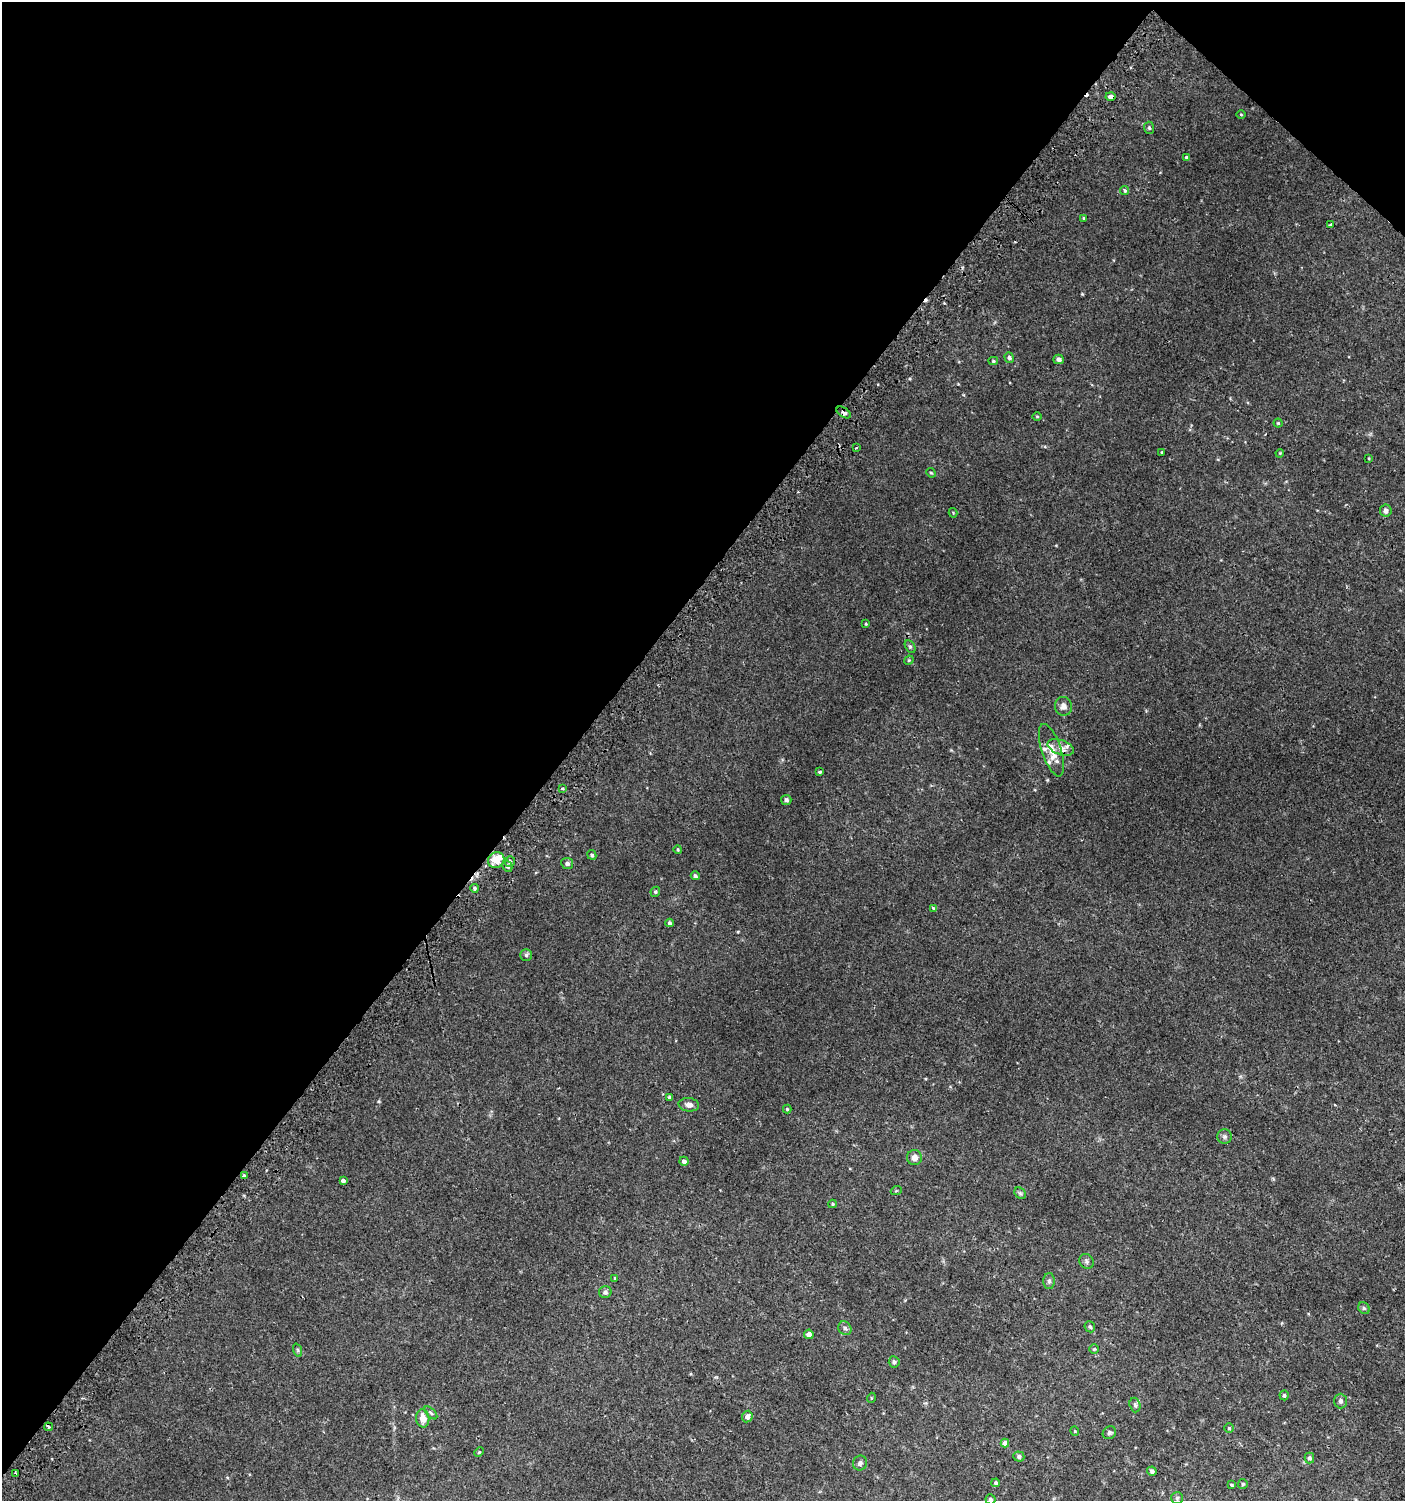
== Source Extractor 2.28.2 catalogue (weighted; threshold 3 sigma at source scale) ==
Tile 2 of 4 x 4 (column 2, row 1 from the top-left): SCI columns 1604-3006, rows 4526-6024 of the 6080 x 6049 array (HDU 1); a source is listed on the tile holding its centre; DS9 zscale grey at full resolution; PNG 1407 x 1503 px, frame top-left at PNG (2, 2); each listed source drawn as its Kron ellipse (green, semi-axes under 4 px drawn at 4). Shown black and unused: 42% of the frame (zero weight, under 2 of 3 exposures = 2% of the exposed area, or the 3 px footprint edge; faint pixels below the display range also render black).
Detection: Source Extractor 2.28.2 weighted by HDU 2 'WHT'; one run over the whole footprint, this tile lists its part. Background 0.00377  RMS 0.0027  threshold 0.0123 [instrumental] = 3 sigma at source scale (4.5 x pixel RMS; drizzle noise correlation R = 1.50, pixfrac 1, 0.0396/0.0396 arcsec/px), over >= 5 px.
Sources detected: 95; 5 cosmic-ray / hot-pixel residue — neither listed nor drawn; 4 inside a brighter listed object's ellipse — not listed separately; the other 86 listed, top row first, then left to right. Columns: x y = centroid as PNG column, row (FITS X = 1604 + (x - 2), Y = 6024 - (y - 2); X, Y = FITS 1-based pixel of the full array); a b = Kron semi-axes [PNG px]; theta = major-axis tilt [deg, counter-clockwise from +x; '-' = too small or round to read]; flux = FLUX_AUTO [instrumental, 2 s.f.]
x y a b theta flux
1110 97 5 4 - 2.4
1241 114 4 3 - 0.24
1149 128 6 5 - 0.47
1186 157 4 3 - 0.32
1125 191 4 3 - 0.51
1083 218 4 3 - 0.21
1331 225 3 3 - 0.96
1009 358 5 4 - 0.63
1058 359 5 5 - 0.83
993 361 5 4 - 0.33
844 412 8 4 -33 0.82
1037 416 5 3 - 0.25
1278 423 4 4 - 0.31
856 448 3 2 - 0.22
1162 452 3 2 - 0.24
1280 453 4 3 - 0.21
1369 458 4 3 - 0.19
931 473 5 4 - 0.3
1386 511 6 5 - 0.83
953 513 5 3 - 0.21
866 624 4 3 - 0.23
910 647 7 5 -62 0.5
909 660 5 4 - 0.26
1063 706 9 8 - 1.4
1061 747 13 7 -20 1.8
1051 750 27 9 -72 4.4
820 772 3 3 - 0.32
562 789 4 3 - 0.29
786 800 5 5 - 0.73
678 849 4 3 - 0.28
592 855 5 4 - 0.48
496 860 8 7 - 4.7
510 861 5 5 - 0.63
567 863 6 5 - 0.76
507 866 6 5 - 0.71
695 876 4 4 - 0.59
474 888 4 4 - 0.52
655 892 5 4 - 0.4
934 908 4 3 - 0.47
670 923 4 4 - 0.6
526 955 6 6 - 0.45
669 1097 4 4 - 0.47
689 1105 10 6 -6 1.4
787 1109 4 4 - 0.32
1225 1137 7 7 - 0.68
914 1158 7 7 - 1.4
684 1161 4 4 - 0.91
244 1176 4 3 - 1.4
343 1181 4 3 - 4.1
896 1191 5 3 - 0.24
1020 1193 6 5 - 0.51
833 1204 4 4 - 0.29
1086 1261 8 7 - 0.61
615 1278 4 4 - 0.31
1049 1281 8 5 -89 0.63
605 1292 6 6 - 0.67
1364 1308 6 5 - 0.5
1090 1327 6 5 - 0.5
845 1328 7 6 - 0.79
809 1334 4 4 - 1.6
1094 1349 5 4 - 0.33
297 1350 7 4 -71 0.39
894 1362 5 5 - 0.58
1284 1395 5 4 - 0.47
871 1398 5 3 - 0.22
1340 1401 7 6 - 0.71
1135 1405 7 5 -74 0.51
431 1413 8 4 -45 0.47
747 1417 6 5 - 1.3
423 1418 9 6 -86 2.5
48 1427 4 3 - 0.66
1229 1428 5 4 - 0.31
1075 1431 4 4 - 0.27
1109 1433 7 6 - 0.59
1005 1443 4 4 - 1.4
479 1452 5 4 - 0.31
1019 1456 5 5 - 0.75
1309 1458 5 5 - 0.63
860 1463 7 7 - 0.82
1152 1471 5 4 - 0.74
16 1473 3 3 - 0.51
996 1483 4 4 - 0.46
1243 1484 5 5 - 0.43
1231 1485 3 3 - 0.98
1177 1498 6 6 - 0.48
990 1499 5 5 - 0.63
Overlapping masked pixels (flux is a lower limit): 2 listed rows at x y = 1110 97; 844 412
Isophote crosses this tile's border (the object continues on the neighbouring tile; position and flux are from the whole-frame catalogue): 1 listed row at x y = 990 1499